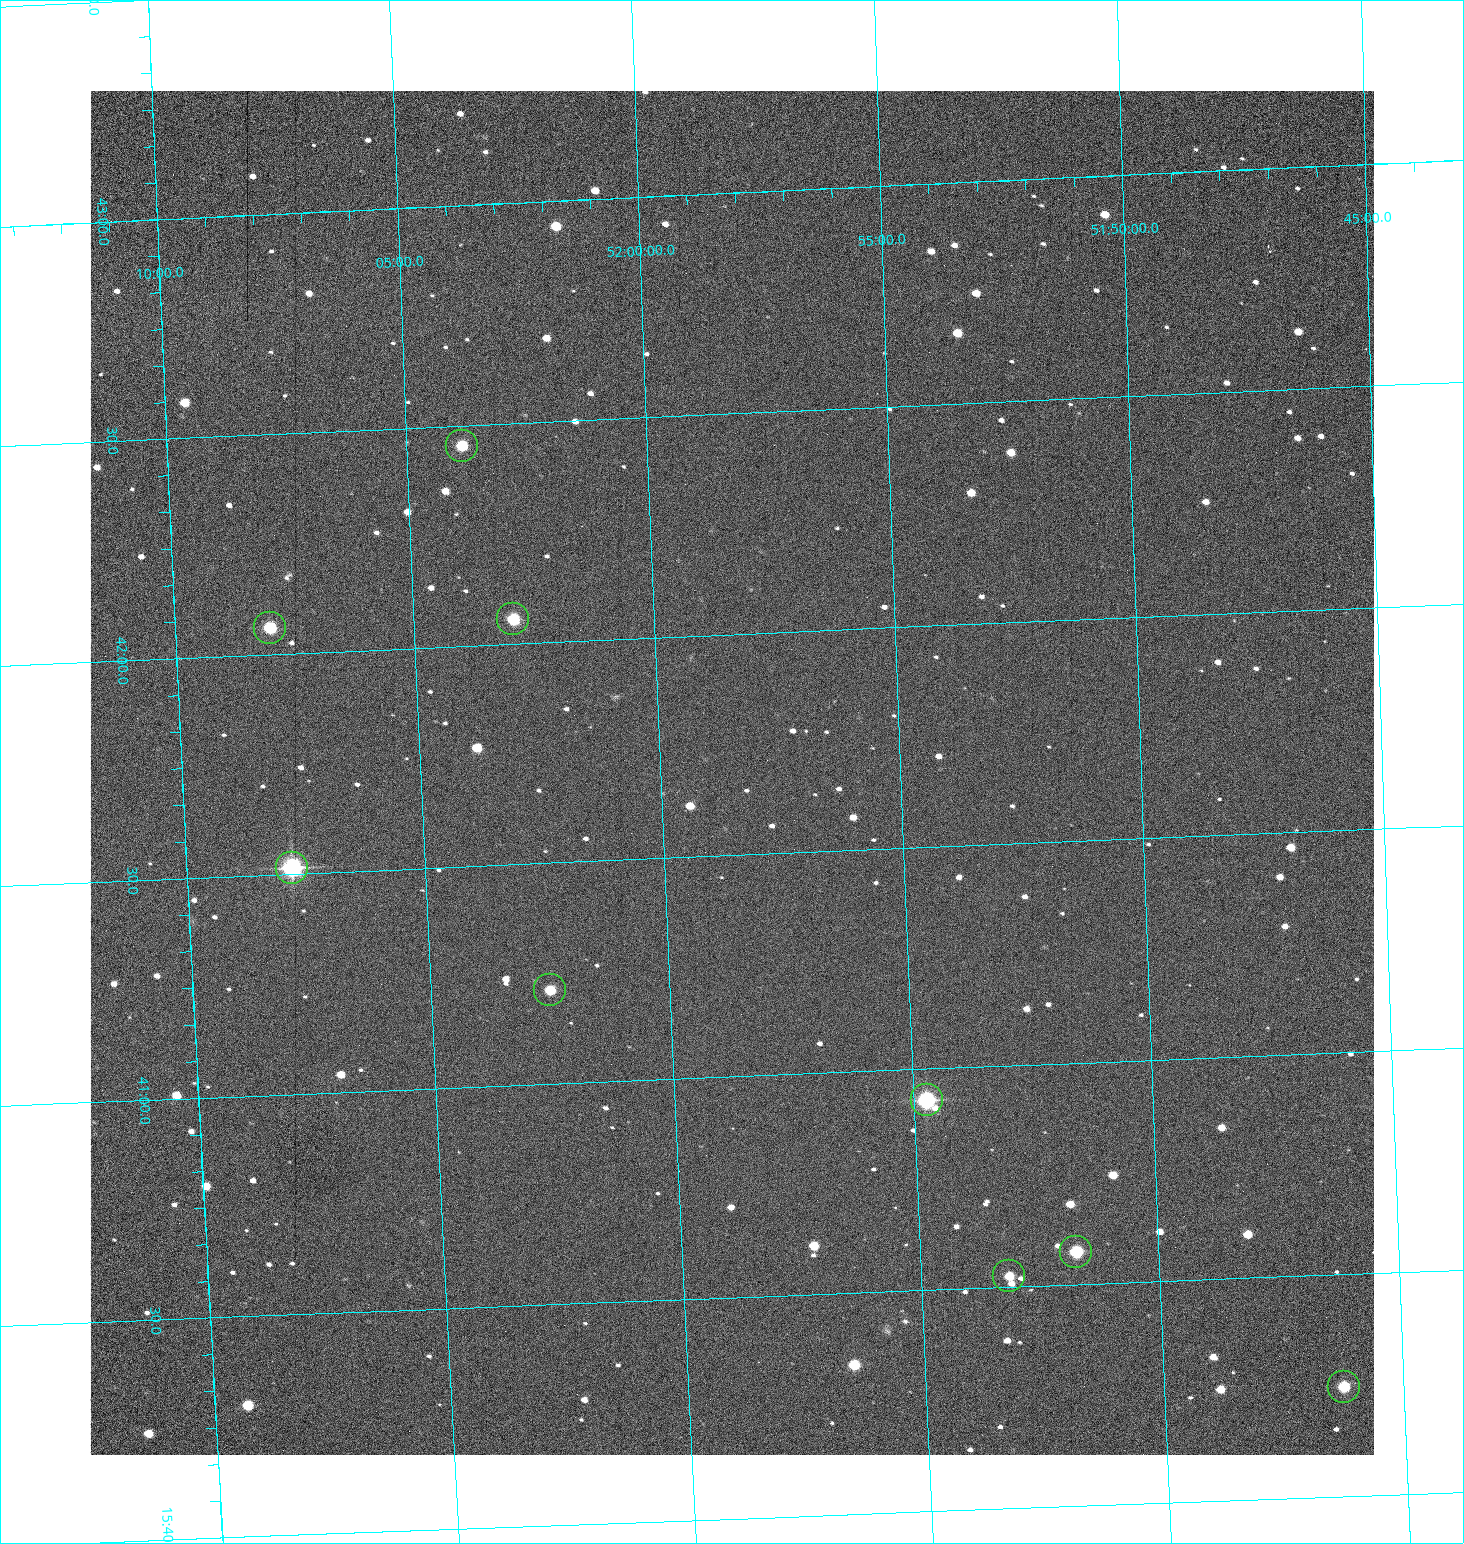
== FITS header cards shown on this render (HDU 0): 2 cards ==
NAXIS1  =                 1284 /fastest changing axis
NAXIS2  =                 1364 /next to fastest changing axis

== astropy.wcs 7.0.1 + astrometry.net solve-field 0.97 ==
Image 1284 x 1364 px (HDU 0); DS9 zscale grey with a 90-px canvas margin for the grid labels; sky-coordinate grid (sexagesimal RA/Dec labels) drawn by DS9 from the SOLVED WCS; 9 Tycho-2 reference stars matched to detected sources circled (green)
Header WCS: RA---TAN/DEC--TAN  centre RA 15:41:41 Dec +51:59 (235.42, +51.98 deg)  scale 1.26 arcsec/px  FOV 26.9' x 28.5'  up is +92 deg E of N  parity flipped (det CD > 0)
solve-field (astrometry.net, Tycho-2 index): VERIFIED the header's WCS against the Tycho-2 star catalogue (9 matches, 0 conflicts) and refined it, rather than solving blind
Solved WCS: RA---TAN-SIP/DEC--TAN-SIP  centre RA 15:41:41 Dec +51:59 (235.42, +51.98 deg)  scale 1.25 arcsec/px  FOV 26.8' x 28.5'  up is +92 deg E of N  parity flipped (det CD > 0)
The solver's refit moves the header's centre by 0.45 arcsec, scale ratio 0.9968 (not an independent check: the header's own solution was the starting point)
Tycho-2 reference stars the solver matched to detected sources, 9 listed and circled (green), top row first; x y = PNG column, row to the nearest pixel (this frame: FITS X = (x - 91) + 1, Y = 1364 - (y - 91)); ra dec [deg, ICRS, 3 dp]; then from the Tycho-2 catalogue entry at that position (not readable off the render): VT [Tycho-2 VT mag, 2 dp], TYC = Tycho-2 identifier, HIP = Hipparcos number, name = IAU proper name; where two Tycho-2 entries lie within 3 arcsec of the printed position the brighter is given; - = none
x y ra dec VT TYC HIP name
463 446 235.614 +52.064 11.61 3489-1132-1 - -
514 619 235.514 +52.049 11.19 3489-1407-1 - -
271 628 235.515 +52.133 11.12 3489-1380-1 - -
293 868 235.378 +52.130 9.31 3489-1322-1 76850 -
551 990 235.303 +52.042 11.52 3489-958-1 - -
928 1100 235.232 +51.912 9.59 3489-824-1 - -
1077 1252 235.143 +51.862 10.97 3489-1016-1 - -
1010 1276 235.131 +51.886 12.29 3489-908-1 - -
1345 1387 235.062 +51.771 11.53 3489-1453-1 - -